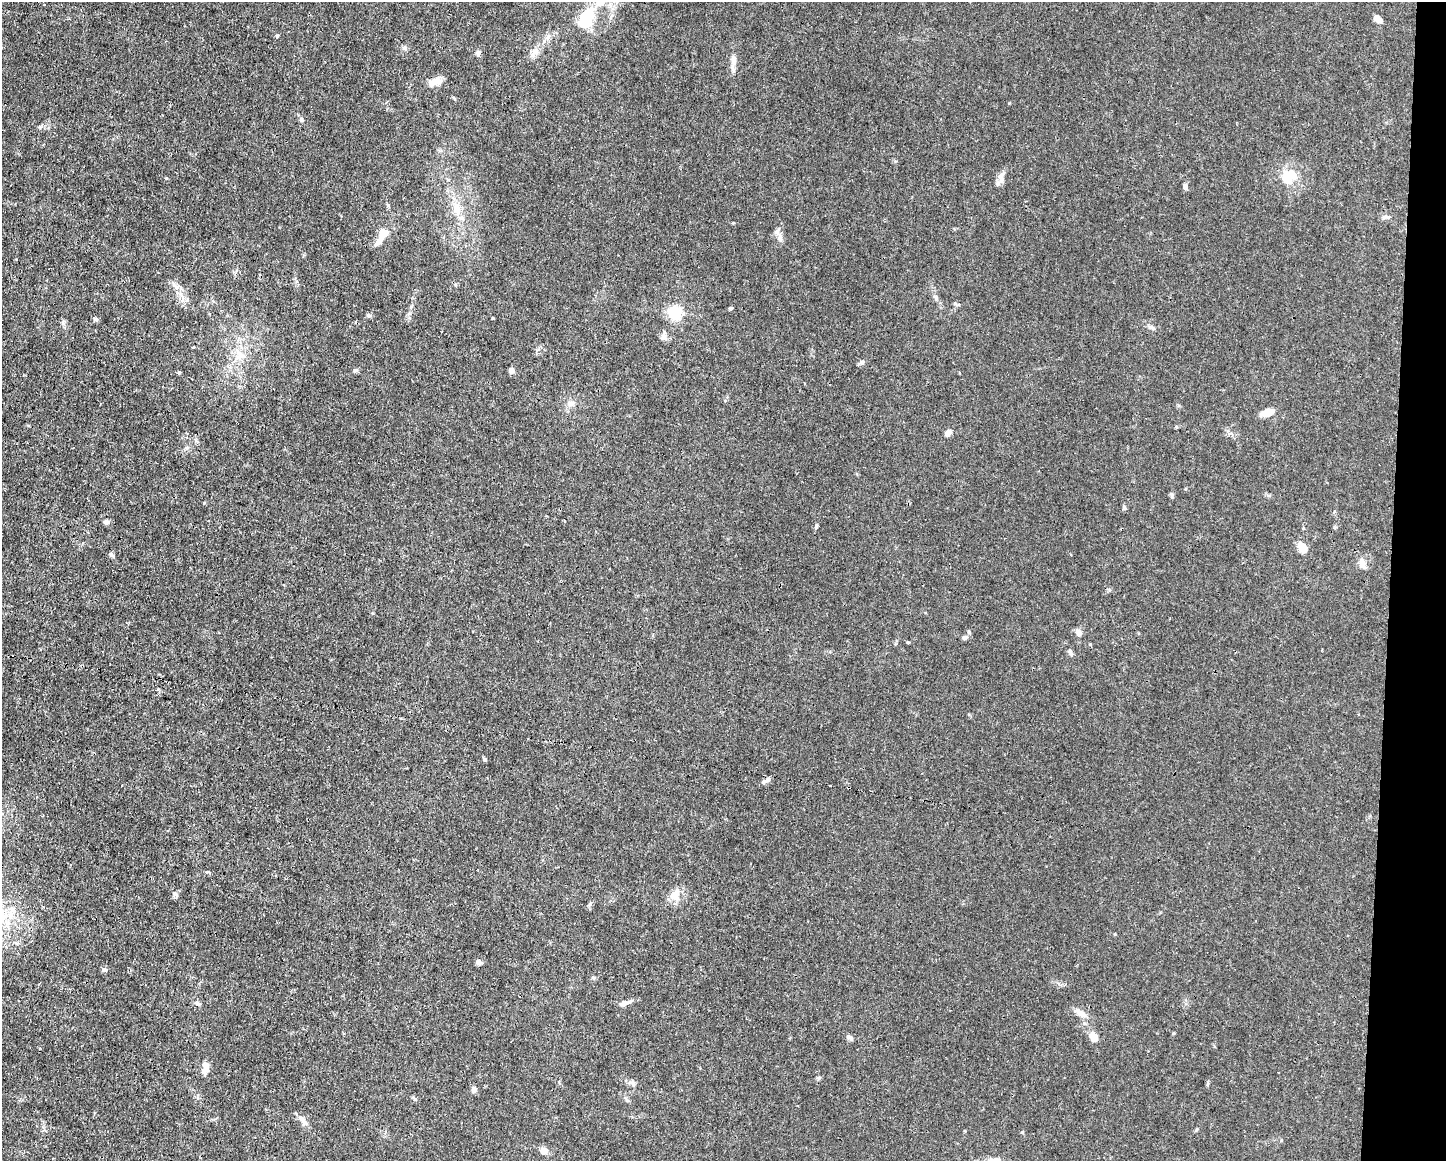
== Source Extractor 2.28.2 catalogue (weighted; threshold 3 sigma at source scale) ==
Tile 6 of 3 x 4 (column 3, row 2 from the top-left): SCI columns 2999-4442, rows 2320-3478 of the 4666 x 4638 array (HDU 1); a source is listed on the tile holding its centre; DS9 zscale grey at full resolution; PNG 1448 x 1163 px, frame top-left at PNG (2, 2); no overlay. Shown black and unused: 4% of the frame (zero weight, under 3 of 4 exposures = <1% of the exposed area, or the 3 px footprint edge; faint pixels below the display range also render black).
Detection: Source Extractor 2.28.2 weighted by HDU 2 'WHT'; one run over the whole footprint, this tile lists its part. Background 0.0165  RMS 0.0025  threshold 0.0113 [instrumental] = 3 sigma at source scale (4.5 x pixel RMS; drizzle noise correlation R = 1.50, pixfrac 1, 0.05/0.05 arcsec/px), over >= 5 px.
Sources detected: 68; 2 inside a brighter object's white glare — not listed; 2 inside a brighter listed object's ellipse — not listed separately; the other 64 listed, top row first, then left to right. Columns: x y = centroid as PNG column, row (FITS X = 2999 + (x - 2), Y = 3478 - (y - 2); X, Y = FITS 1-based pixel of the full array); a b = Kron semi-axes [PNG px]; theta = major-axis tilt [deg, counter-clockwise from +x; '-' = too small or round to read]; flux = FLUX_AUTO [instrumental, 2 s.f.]
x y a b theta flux
586 18 31 17 71 8.9
1378 19 10 6 -40 1.8
277 36 5 4 - 0.27
548 37 7 4 71 0.6
404 48 7 7 - 0.59
478 52 6 6 - 0.6
534 52 15 7 55 1.6
733 60 17 7 90 1.6
436 82 17 8 7 2.3
301 120 7 5 -70 0.43
1292 175 23 16 78 4.8
1001 176 17 7 55 1.6
1185 187 6 5 - 0.85
457 209 18 10 -76 3.4
1384 217 12 4 27 0.59
385 232 13 10 -16 2
780 238 11 7 -89 1.2
935 297 8 5 -52 0.67
955 303 7 4 -3 0.38
730 308 5 4 - 0.32
675 312 6 6 - 49
369 315 7 4 -20 0.43
493 318 4 3 - 0.2
96 319 7 5 -2 0.48
1152 328 10 4 -23 0.61
663 337 10 5 66 0.74
240 356 14 8 52 2.4
862 362 6 5 - 0.51
511 370 4 4 - 2
179 372 4 4 - 0.39
571 403 10 8 14 1.2
1267 413 14 7 19 2.8
948 433 8 6 46 1.2
187 448 8 5 28 0.64
1171 495 8 4 -77 0.43
1124 508 6 5 - 0.52
106 522 6 5 - 0.84
816 526 8 4 71 0.4
1302 548 10 7 -55 3.7
112 555 8 5 -46 0.48
1362 563 12 8 -77 1.8
1078 633 9 7 -53 1.2
965 637 7 6 - 0.69
1070 652 11 4 -65 0.59
484 759 5 4 - 0.4
765 781 13 5 39 0.81
175 894 7 5 -14 0.61
675 895 16 12 70 2.7
12 909 11 10 - 2.1
478 962 6 5 - 0.89
104 969 9 3 -5 0.42
593 977 6 4 -1 0.34
197 1003 8 4 -35 0.49
623 1003 10 7 13 1.3
1081 1014 17 7 -33 2
850 1037 9 5 -27 0.73
1094 1037 12 10 -57 1.9
206 1068 15 7 82 1.9
818 1078 7 4 6 0.38
633 1083 7 4 -72 0.5
474 1090 7 6 - 0.9
414 1098 7 3 -45 0.35
303 1120 19 6 -44 1.3
543 1151 8 6 -28 1.9
Unlisted compact peaks at least as high as the median listed source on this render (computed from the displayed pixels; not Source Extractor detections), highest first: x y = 166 178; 1173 1033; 908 642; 204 503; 1009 103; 1176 427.